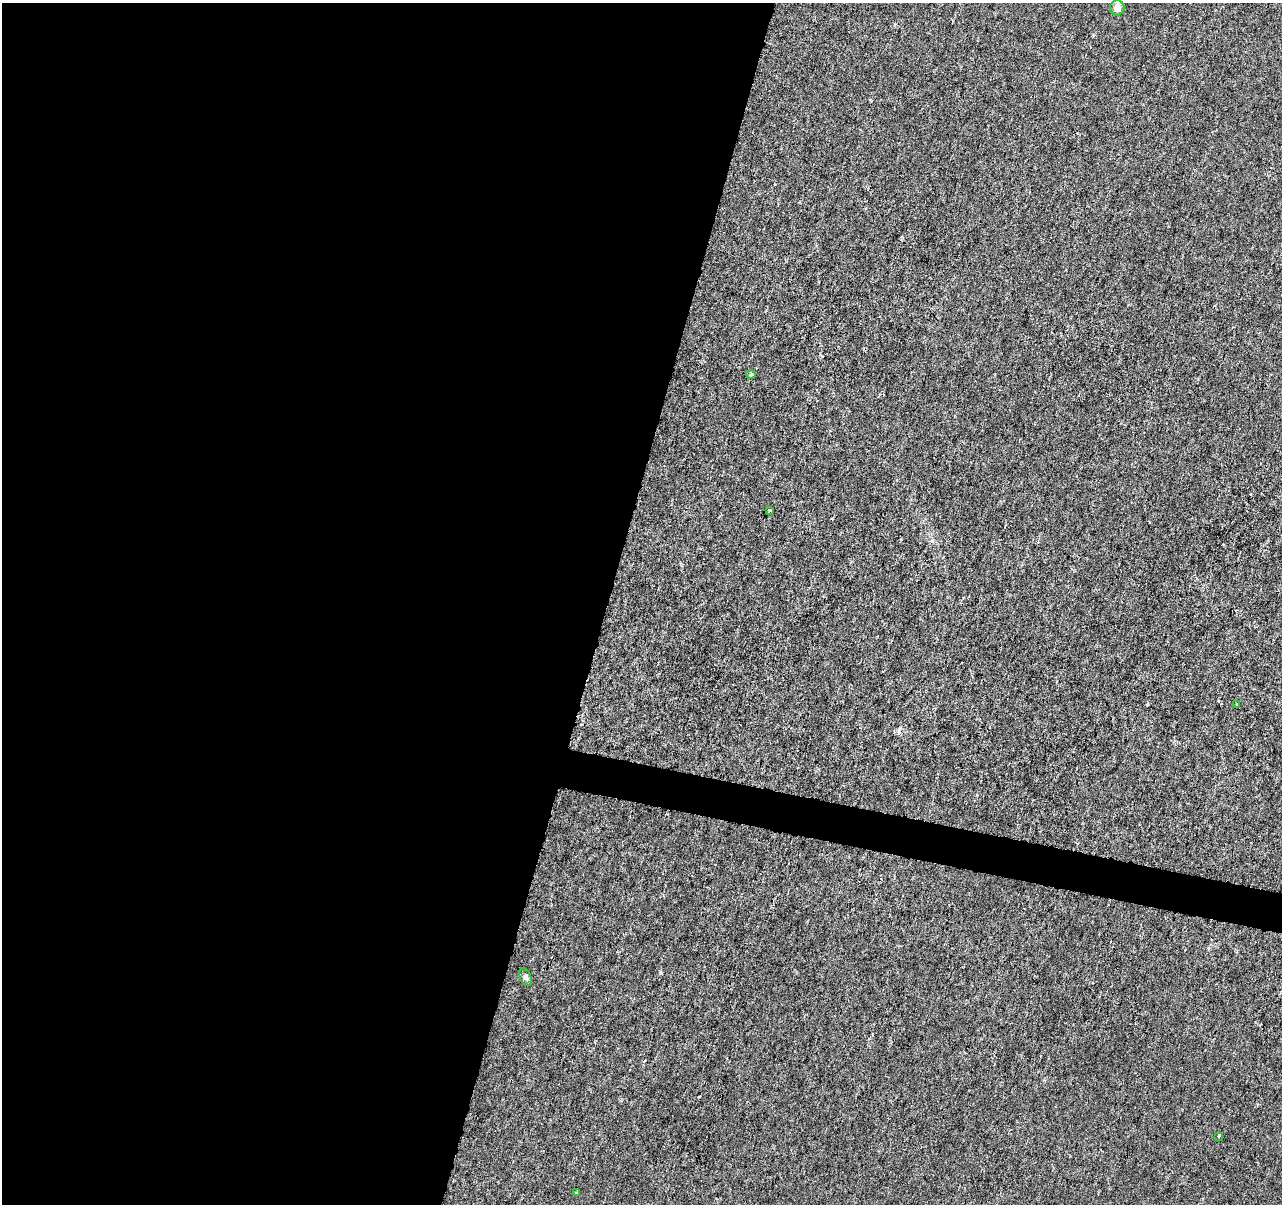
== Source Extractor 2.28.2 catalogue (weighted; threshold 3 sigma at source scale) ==
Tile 5 of 4 x 4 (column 1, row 2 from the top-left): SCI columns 1-1280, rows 2626-3827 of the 5128 x 5312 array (HDU 1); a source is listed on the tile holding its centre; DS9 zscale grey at full resolution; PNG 1284 x 1206 px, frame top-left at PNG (2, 3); each listed source drawn as its Kron ellipse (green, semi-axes under 4 px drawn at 4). Shown black and unused: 49% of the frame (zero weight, under 3 of 6 exposures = <1% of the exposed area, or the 3 px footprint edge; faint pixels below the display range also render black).
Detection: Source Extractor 2.28.2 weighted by HDU 2 'WHT'; one run over the whole footprint, this tile lists its part. Background -1.32e-04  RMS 0.0013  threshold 0.00513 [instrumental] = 3 sigma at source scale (4.09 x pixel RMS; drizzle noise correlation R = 1.36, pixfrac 0.8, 0.0396/0.0396 arcsec/px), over >= 5 px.
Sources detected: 7; all 7 listed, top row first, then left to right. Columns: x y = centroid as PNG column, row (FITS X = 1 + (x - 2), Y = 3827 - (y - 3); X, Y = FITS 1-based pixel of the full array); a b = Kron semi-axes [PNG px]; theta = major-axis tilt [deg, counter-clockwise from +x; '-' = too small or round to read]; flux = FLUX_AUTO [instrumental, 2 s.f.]
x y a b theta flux
1117 8 7 7 - 0.82
751 374 4 4 - 0.15
770 510 4 3 - 0.16
1237 704 3 2 - 0.091
525 977 9 5 -68 0.28
1218 1136 3 3 - 0.18
576 1193 4 4 - 0.11